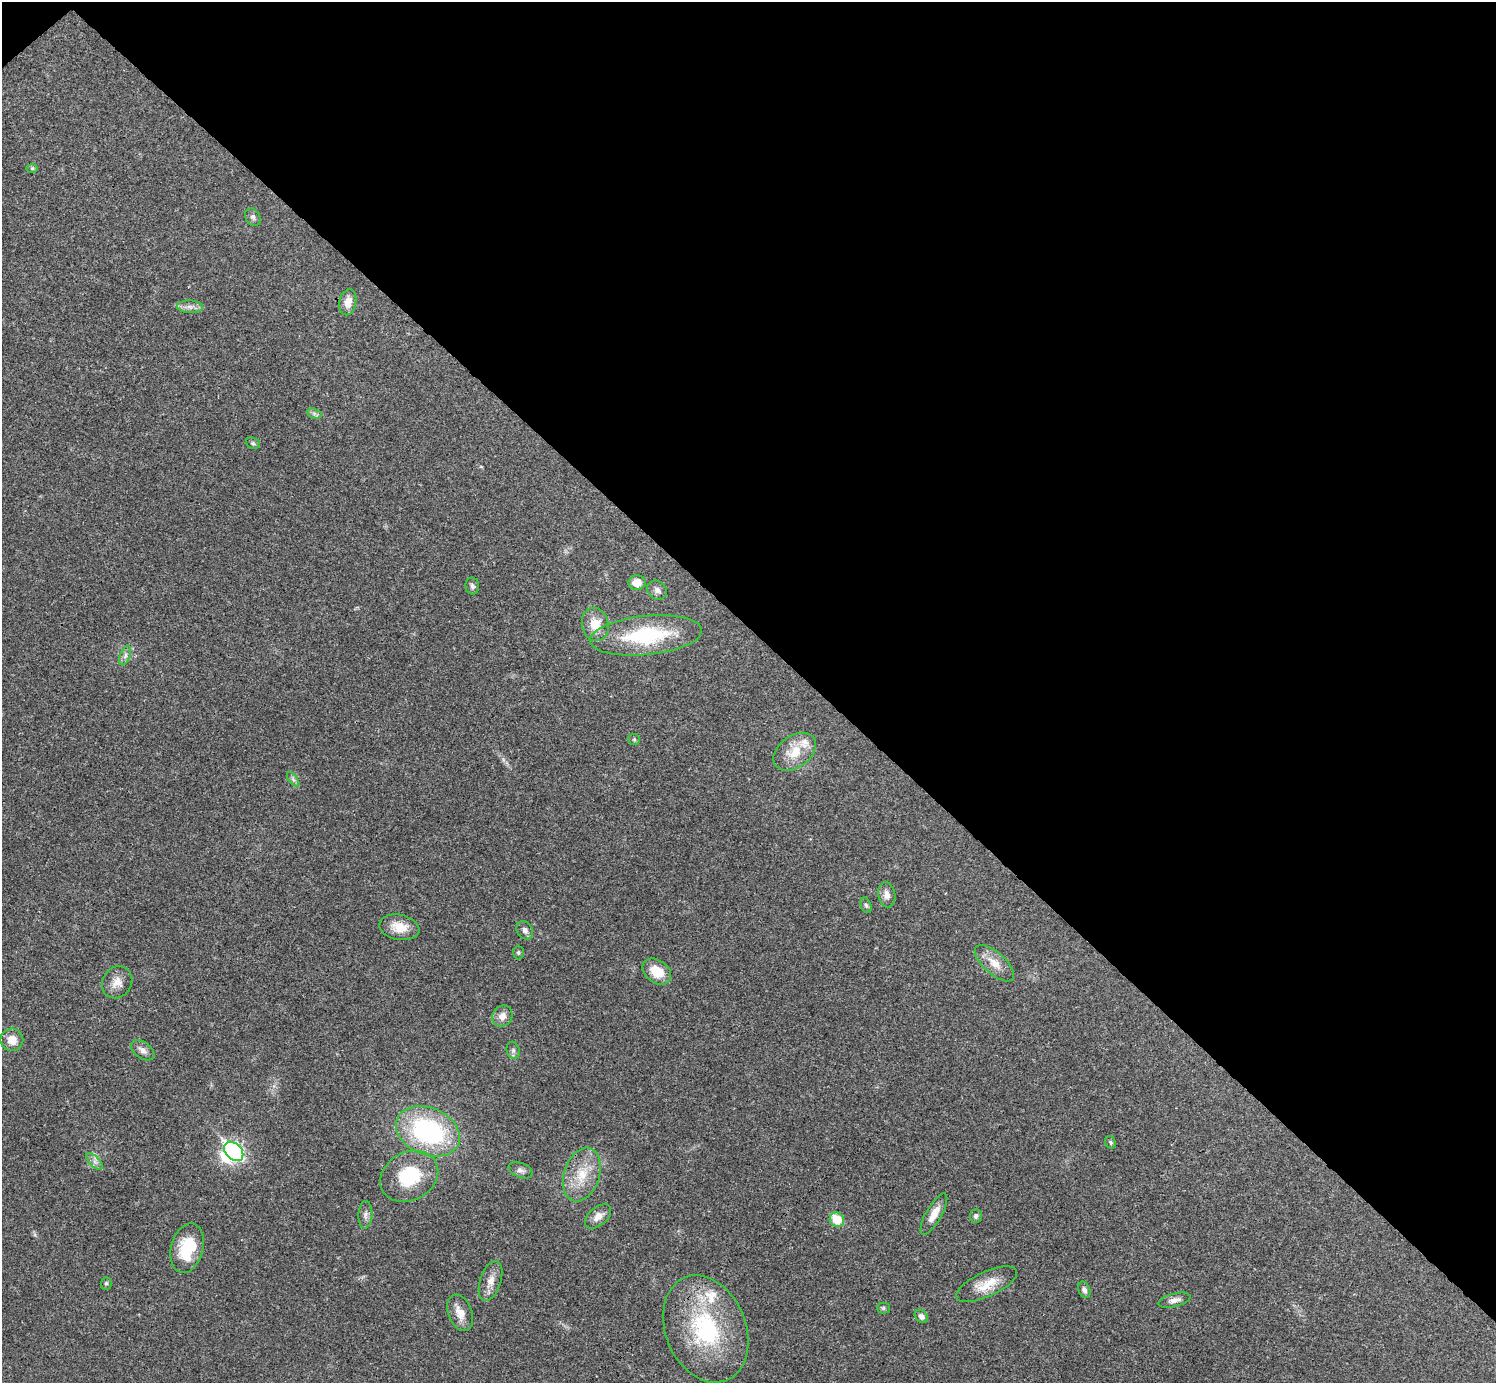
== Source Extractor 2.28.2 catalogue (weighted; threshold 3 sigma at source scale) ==
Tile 3 of 4 x 4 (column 3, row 1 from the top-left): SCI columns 2991-4484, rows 4302-5682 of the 5982 x 5981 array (HDU 1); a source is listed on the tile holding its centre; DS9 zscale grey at full resolution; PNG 1498 x 1385 px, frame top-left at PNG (2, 2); each listed source drawn as its Kron ellipse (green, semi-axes under 4 px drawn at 4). Shown black and unused: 46% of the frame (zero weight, under 3 of 4 exposures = <1% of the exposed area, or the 3 px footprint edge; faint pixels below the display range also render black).
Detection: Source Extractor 2.28.2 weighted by HDU 2 'WHT'; one run over the whole footprint, this tile lists its part. Background 0.0208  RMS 0.0022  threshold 0.0101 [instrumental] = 3 sigma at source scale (4.5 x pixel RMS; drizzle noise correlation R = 1.50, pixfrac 1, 0.05/0.05 arcsec/px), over >= 5 px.
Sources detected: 52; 1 inside a brighter object's white glare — neither listed nor drawn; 2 inside a brighter listed object's ellipse — not listed separately; the other 49 listed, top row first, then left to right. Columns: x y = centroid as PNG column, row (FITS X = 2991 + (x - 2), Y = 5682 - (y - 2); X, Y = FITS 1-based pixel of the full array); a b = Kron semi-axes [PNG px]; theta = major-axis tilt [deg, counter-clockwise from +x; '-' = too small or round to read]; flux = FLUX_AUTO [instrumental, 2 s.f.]
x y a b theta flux
32 168 6 4 0 0.31
253 217 9 7 -59 0.67
348 302 13 8 78 2.4
190 307 13 6 -2 1.2
314 413 7 4 -19 0.52
253 443 7 5 -22 0.43
637 583 8 7 - 2.6
472 586 8 7 - 0.7
657 590 10 9 - 1
595 624 17 13 -78 4.2
646 635 56 19 6 19
125 655 10 5 69 0.81
634 739 6 5 - 0.29
795 752 23 16 36 5.4
293 779 8 4 -53 0.51
887 895 12 8 -79 1.5
866 905 8 5 -69 0.47
399 927 20 12 -11 4
525 930 10 7 -56 1
518 953 7 5 90 0.39
994 963 24 11 -42 3.2
657 971 16 11 -35 4.6
117 982 17 14 57 2.5
502 1016 11 9 60 1.7
12 1040 11 11 - 2.5
143 1050 13 8 -37 1.2
513 1050 8 6 -76 0.65
428 1131 33 23 -23 33
1110 1142 6 5 - 0.38
234 1151 11 8 -46 53
95 1162 10 5 -45 0.9
520 1170 12 7 -22 0.91
582 1174 28 17 71 6.8
409 1176 30 24 28 12
934 1214 23 8 61 2.8
365 1215 13 7 87 1.1
598 1216 15 9 41 1.9
976 1216 7 6 - 0.63
837 1220 8 6 -45 6.5
187 1248 25 16 75 8.5
491 1281 21 10 72 2.4
106 1283 6 5 - 0.36
987 1284 33 12 24 4.6
1084 1290 9 5 -67 0.89
1174 1300 16 6 15 1.2
883 1308 6 5 - 0.43
460 1313 19 11 -68 2.9
921 1316 7 5 -44 0.99
706 1329 55 40 -68 27